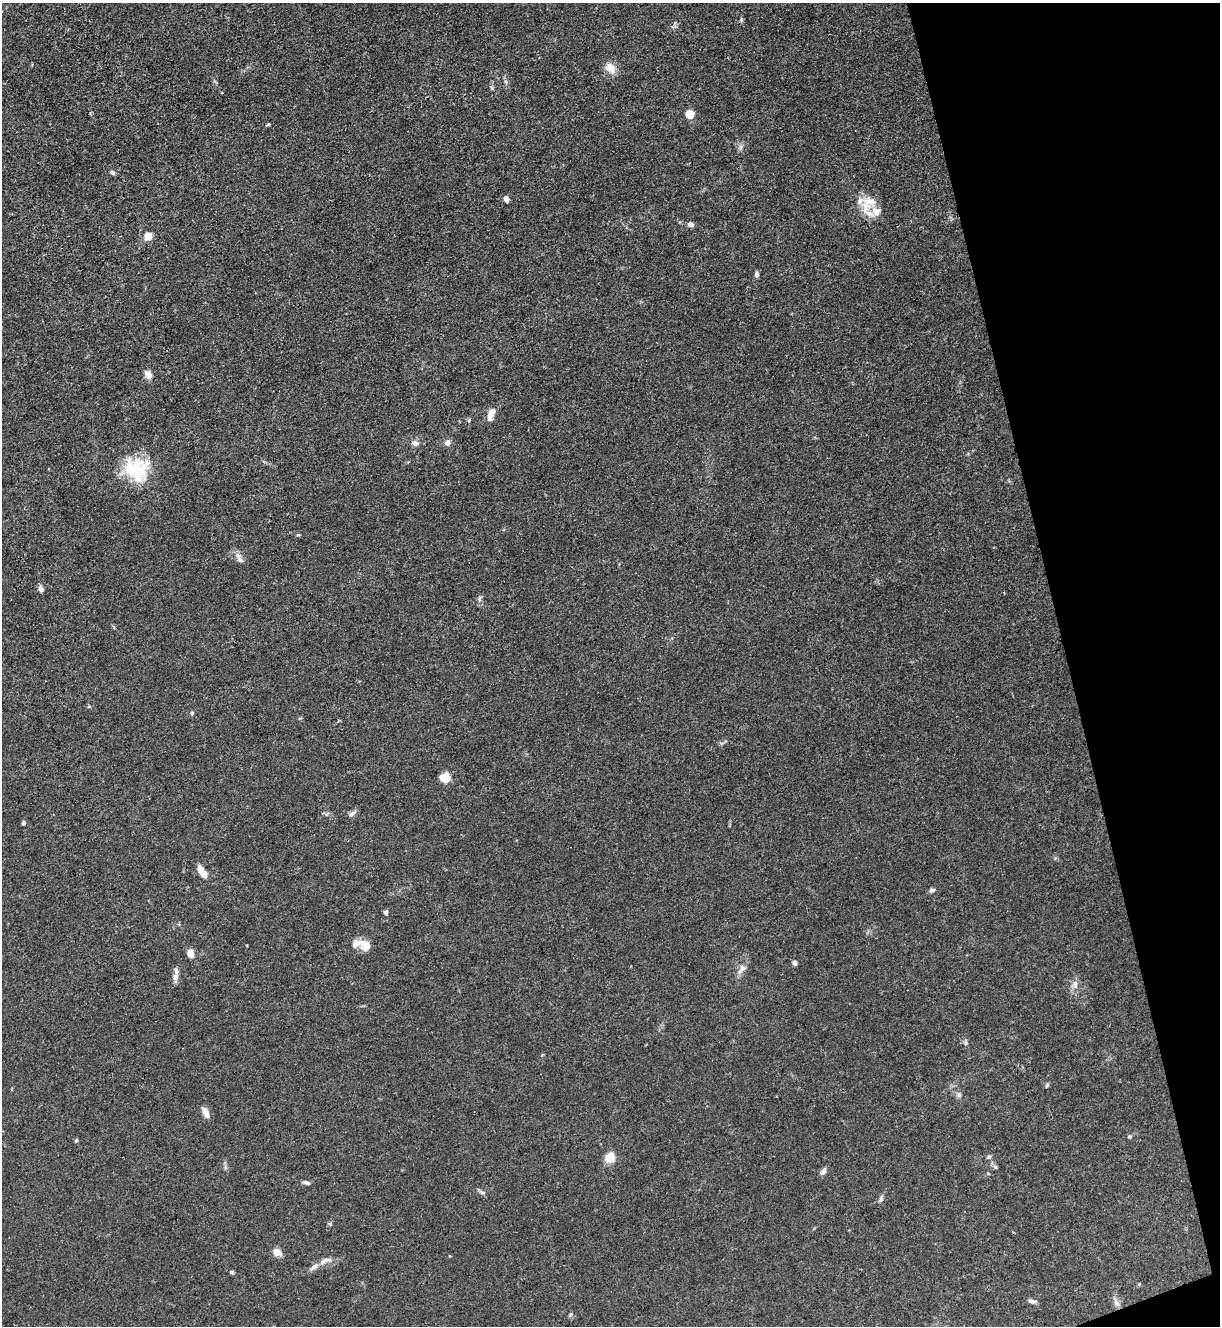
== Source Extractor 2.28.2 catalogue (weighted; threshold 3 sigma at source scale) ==
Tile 12 of 4 x 4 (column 4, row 3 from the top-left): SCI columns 3798-5015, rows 1329-2652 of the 5287 x 5305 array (HDU 1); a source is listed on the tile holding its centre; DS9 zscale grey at full resolution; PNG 1222 x 1328 px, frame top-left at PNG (2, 3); no overlay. Shown black and unused: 13% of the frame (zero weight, under 3 of 4 exposures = <1% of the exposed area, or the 3 px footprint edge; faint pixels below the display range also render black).
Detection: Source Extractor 2.28.2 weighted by HDU 2 'WHT'; one run over the whole footprint, this tile lists its part. Background 0.0279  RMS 0.0026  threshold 0.0119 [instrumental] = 3 sigma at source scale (4.5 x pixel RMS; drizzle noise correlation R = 1.50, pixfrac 1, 0.05/0.05 arcsec/px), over >= 5 px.
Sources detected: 61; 7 inside a brighter listed object's ellipse — not listed separately; the other 54 listed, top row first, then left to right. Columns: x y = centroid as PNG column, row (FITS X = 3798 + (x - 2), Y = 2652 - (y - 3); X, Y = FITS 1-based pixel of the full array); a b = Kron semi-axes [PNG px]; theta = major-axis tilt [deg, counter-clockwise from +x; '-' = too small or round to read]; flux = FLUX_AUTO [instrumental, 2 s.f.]
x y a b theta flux
741 20 6 4 49 0.37
610 68 15 11 -38 2.7
506 81 8 5 -70 0.57
492 88 7 4 -71 0.36
690 114 5 5 - 9.3
268 124 4 3 - 0.39
741 147 7 4 71 0.58
112 172 6 5 - 0.56
506 199 4 4 - 2.7
870 201 21 14 -20 4.7
690 224 8 6 -15 0.9
148 236 9 8 - 2.4
757 274 7 5 75 0.71
148 375 11 7 -55 1.9
491 414 17 7 66 2.4
415 443 9 7 -1 1.1
447 443 7 7 - 1.2
135 469 35 27 3 13
239 558 16 7 -61 1.4
41 589 7 5 -74 1
479 599 8 6 88 0.65
192 713 5 4 - 0.42
338 721 4 3 - 0.28
445 778 11 9 -16 3.5
352 814 10 5 37 0.84
23 823 5 4 - 0.58
200 869 9 7 -56 2
932 890 8 5 23 0.59
386 912 6 5 - 0.56
364 944 17 11 -46 3.1
191 953 9 7 -75 2.1
795 963 6 5 - 0.71
741 969 16 7 56 1.6
175 977 11 7 84 1.4
1075 983 8 7 - 1.2
966 1042 8 4 -71 0.52
1047 1085 8 4 56 0.36
959 1095 7 5 46 0.57
206 1112 12 6 -62 2
1130 1136 6 5 - 0.41
76 1140 5 4 - 0.38
989 1157 6 5 - 0.48
610 1158 10 9 - 4.3
995 1167 6 5 - 0.46
823 1171 11 6 62 0.95
306 1182 9 5 -15 0.67
482 1193 8 4 -9 0.49
881 1199 9 5 66 0.62
277 1252 9 7 -27 2.4
325 1260 20 6 20 1.5
232 1272 6 4 -11 0.44
1032 1301 11 5 -11 0.81
1117 1303 11 7 -59 1.3
570 1315 6 4 71 0.37